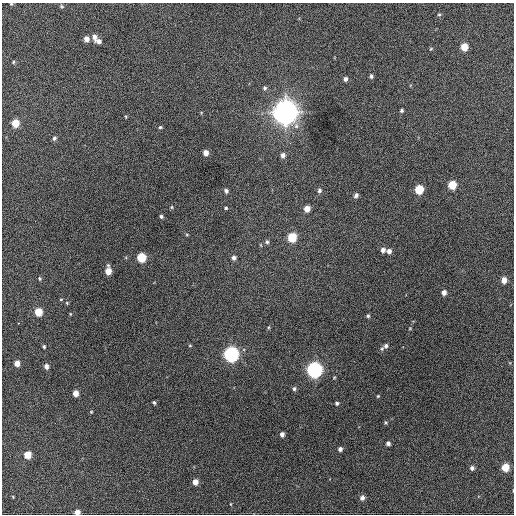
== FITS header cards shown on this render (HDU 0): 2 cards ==
NAXIS1  =                  512 / Axis length
NAXIS2  =                  512 / Axis length

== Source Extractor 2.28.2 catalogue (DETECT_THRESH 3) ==
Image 512 x 512 px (HDU 0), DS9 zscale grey, 1 PNG px = 1 image px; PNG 516 x 516 px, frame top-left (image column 1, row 512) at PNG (2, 3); no overlay
Background 819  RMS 22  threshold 65.5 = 3 sigma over >= 5 px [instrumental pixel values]
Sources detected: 74; all 74 listed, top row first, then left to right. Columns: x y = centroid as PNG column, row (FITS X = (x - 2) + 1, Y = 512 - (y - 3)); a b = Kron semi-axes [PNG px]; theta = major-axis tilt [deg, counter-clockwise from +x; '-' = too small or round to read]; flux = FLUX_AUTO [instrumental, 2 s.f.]
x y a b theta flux
11 4 4 3 - 1.4e+03
62 6 6 4 -23 2.1e+03
439 14 5 4 - 2.0e+03
94 37 8 6 -77 7.4e+03
86 39 5 5 - 9.6e+03
99 41 7 5 8 5.8e+03
464 47 5 5 - 2.7e+04
431 49 5 4 - 1.6e+03
13 62 4 4 - 1.5e+03
371 76 5 4 - 2.8e+03
345 79 5 4 - 4.2e+03
265 88 6 5 - 2.9e+03
402 110 4 3 - 2.7e+03
285 112 9 9 - 2.0e+06
126 117 5 3 - 1.3e+03
15 123 5 5 - 2.8e+04
160 127 5 4 - 2.0e+03
54 138 5 5 - 3.2e+03
290 143 3 2 - 2.3e+03
206 153 5 4 - 1.0e+04
283 155 6 5 - 5.9e+03
452 185 6 5 - 3.9e+04
419 189 6 5 - 5.4e+04
319 190 5 5 - 3.5e+03
226 191 5 4 - 3.9e+03
356 195 5 4 - 4.1e+03
171 207 5 4 - 1.7e+03
226 208 4 4 - 1.7e+03
307 209 5 5 - 1.4e+04
161 216 4 4 - 2.7e+03
187 235 5 3 - 1.4e+03
292 237 6 5 - 5.7e+04
267 242 6 5 - 3.1e+03
261 245 5 3 - 1.2e+03
383 250 5 5 - 5.8e+03
389 251 5 5 - 6.0e+03
141 257 6 5 - 6.0e+04
234 258 5 5 - 4.7e+03
108 271 7 5 -90 1.8e+04
40 278 5 4 - 1.8e+03
504 280 5 5 - 1.2e+04
444 292 5 4 - 7.3e+03
61 299 5 3 - 1.2e+03
67 303 5 4 - 1.4e+03
38 312 5 5 - 3.2e+04
70 314 5 3 - 1.2e+03
368 316 5 4 - 2.4e+03
18 323 2 2 - 5.5e+03
269 327 5 3 - 1.6e+03
410 328 4 3 - 1.1e+03
190 345 5 3 - 1.3e+03
44 346 4 4 - 2.2e+03
386 346 8 6 38 5.0e+03
231 354 7 6 - 4.7e+05
17 363 5 4 - 1.0e+04
46 366 5 4 - 5.7e+03
314 370 7 6 - 5.4e+05
294 389 5 5 - 3.1e+03
75 393 5 4 - 1.2e+04
378 396 4 3 - 1.4e+03
154 402 4 3 - 2.2e+03
337 403 4 4 - 2.7e+03
91 412 4 4 - 1.3e+03
386 422 5 4 - 1.6e+03
282 434 4 4 - 6.1e+03
388 443 4 4 - 4.3e+03
340 449 4 4 - 5.1e+03
27 455 5 5 - 2.5e+04
505 467 5 5 - 3.0e+04
472 468 5 5 - 4.3e+03
195 482 5 5 - 1.0e+04
362 498 5 5 - 5.7e+03
231 504 4 3 - 9.8e+02
77 512 5 4 - 1.1e+04
At the frame edge (FLAGS 8, measured only in part): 2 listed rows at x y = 11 4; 77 512